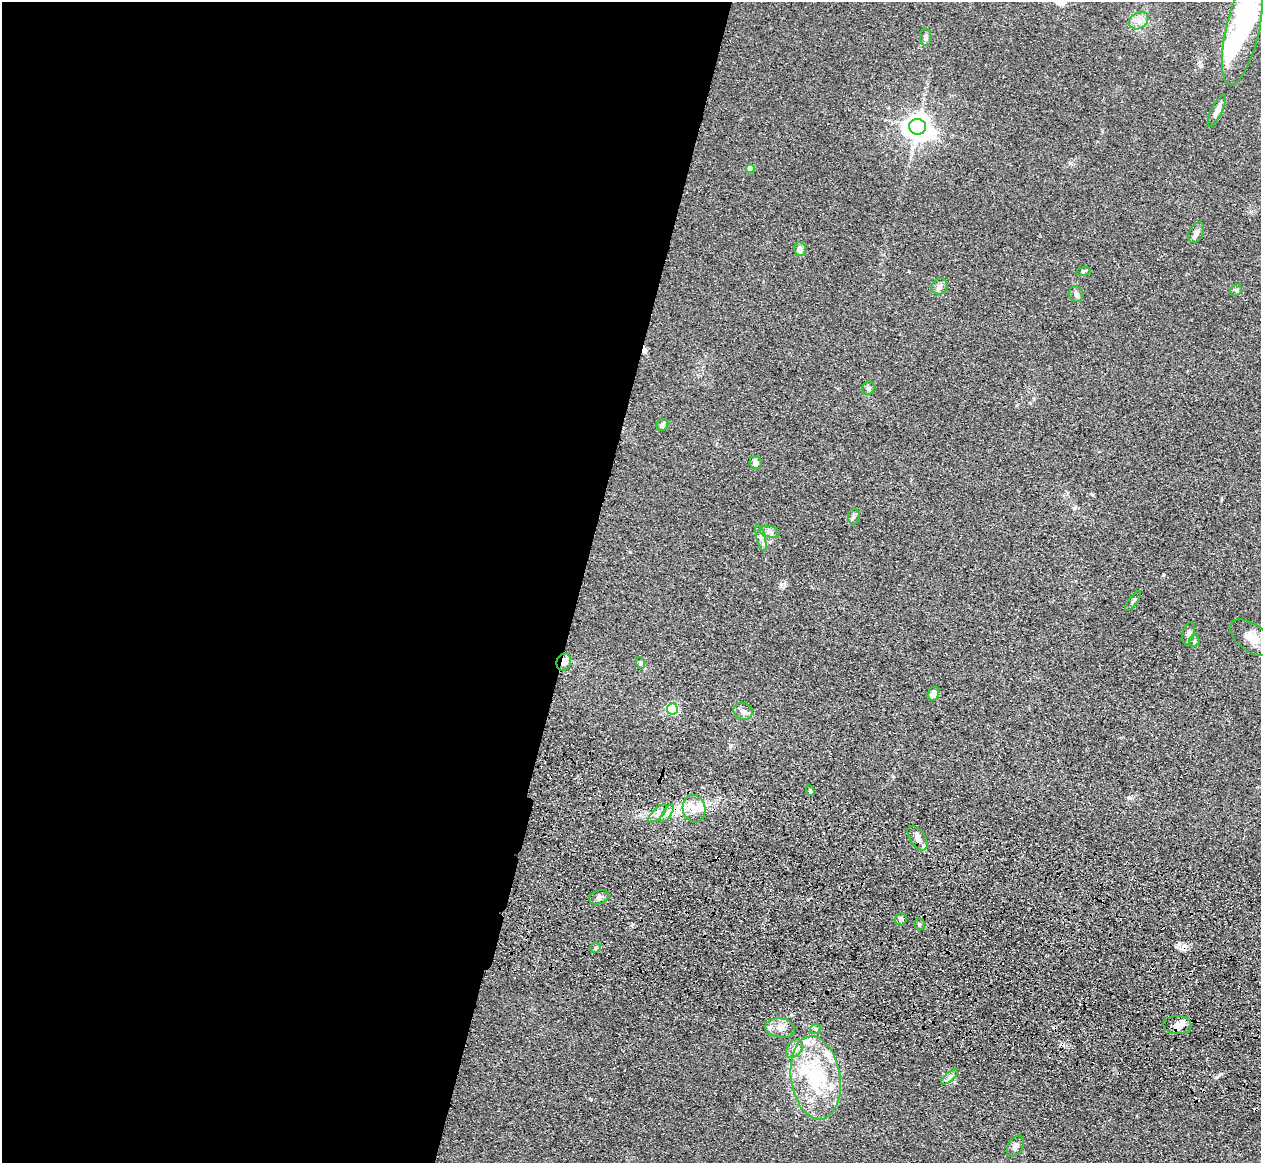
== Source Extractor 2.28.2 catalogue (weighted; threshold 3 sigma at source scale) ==
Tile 5 of 4 x 4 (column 1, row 2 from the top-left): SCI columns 37-1295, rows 2685-3845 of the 5108 x 5248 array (HDU 1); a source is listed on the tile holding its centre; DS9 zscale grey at full resolution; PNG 1263 x 1165 px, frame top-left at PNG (2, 2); each listed source drawn as its Kron ellipse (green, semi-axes under 4 px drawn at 4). Shown black and unused: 46% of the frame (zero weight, under 3 of 4 exposures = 6% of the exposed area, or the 3 px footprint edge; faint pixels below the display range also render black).
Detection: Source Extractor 2.28.2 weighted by HDU 2 'WHT'; one run over the whole footprint, this tile lists its part. Background 0.0613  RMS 0.0074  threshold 0.0333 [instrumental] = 3 sigma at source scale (4.5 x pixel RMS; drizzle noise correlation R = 1.50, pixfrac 1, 0.05/0.05 arcsec/px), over >= 5 px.
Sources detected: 53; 1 inside a brighter object's white glare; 3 cosmic-ray / hot-pixel residue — neither listed nor drawn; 6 inside a brighter listed object's ellipse — not listed separately; the other 43 listed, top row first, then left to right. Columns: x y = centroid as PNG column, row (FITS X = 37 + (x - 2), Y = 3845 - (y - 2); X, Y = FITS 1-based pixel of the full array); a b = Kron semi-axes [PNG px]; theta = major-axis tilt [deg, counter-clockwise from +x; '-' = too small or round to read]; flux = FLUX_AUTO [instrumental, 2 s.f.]
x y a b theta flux
1139 21 10 8 34 5.1
1242 31 55 16 77 130
926 37 8 5 -85 2.1
1217 110 18 5 64 4.8
918 127 8 8 - 840
750 169 4 4 - 6.5
1196 233 11 7 62 4
800 249 7 5 -77 4.2
1083 271 7 3 8 0.98
939 286 8 7 - 3
1236 290 6 5 - 1.5
1076 294 8 7 - 2.1
868 388 6 6 - 1.8
662 425 6 5 - 2.7
756 463 6 6 - 3.6
854 516 8 6 90 1.8
770 532 10 5 -14 2.7
761 538 14 4 -75 2.8
1133 601 12 3 53 1.3
1189 633 11 6 73 2.4
1251 638 24 13 -37 12
1194 641 6 5 - 1.3
564 662 9 7 73 4.2
641 663 6 4 -72 1.1
933 694 7 5 75 5.1
672 709 5 5 - 81
743 711 10 8 -23 3.6
810 791 5 4 - 1.1
694 809 14 11 -77 9.4
667 813 10 4 57 3.1
657 814 12 5 45 3.9
918 838 14 7 -56 4.9
599 897 10 6 20 2.8
901 919 6 5 - 2
919 924 6 5 - 1.6
596 948 5 5 - 1.6
1178 1025 14 9 -4 6.2
780 1028 15 10 -10 6.7
815 1029 5 5 - 1.3
794 1048 10 7 51 3.8
949 1077 10 3 40 1.8
816 1078 42 24 -81 65
1015 1146 11 7 58 3.3
Overlapping masked pixels (flux is a lower limit): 3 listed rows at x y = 564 662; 918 838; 1178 1025
Isophote crosses this tile's border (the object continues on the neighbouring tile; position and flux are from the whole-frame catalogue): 1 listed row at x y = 1242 31
Unlisted compact peaks at least as high as the median listed source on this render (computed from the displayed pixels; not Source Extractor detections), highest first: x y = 781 584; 1163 575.